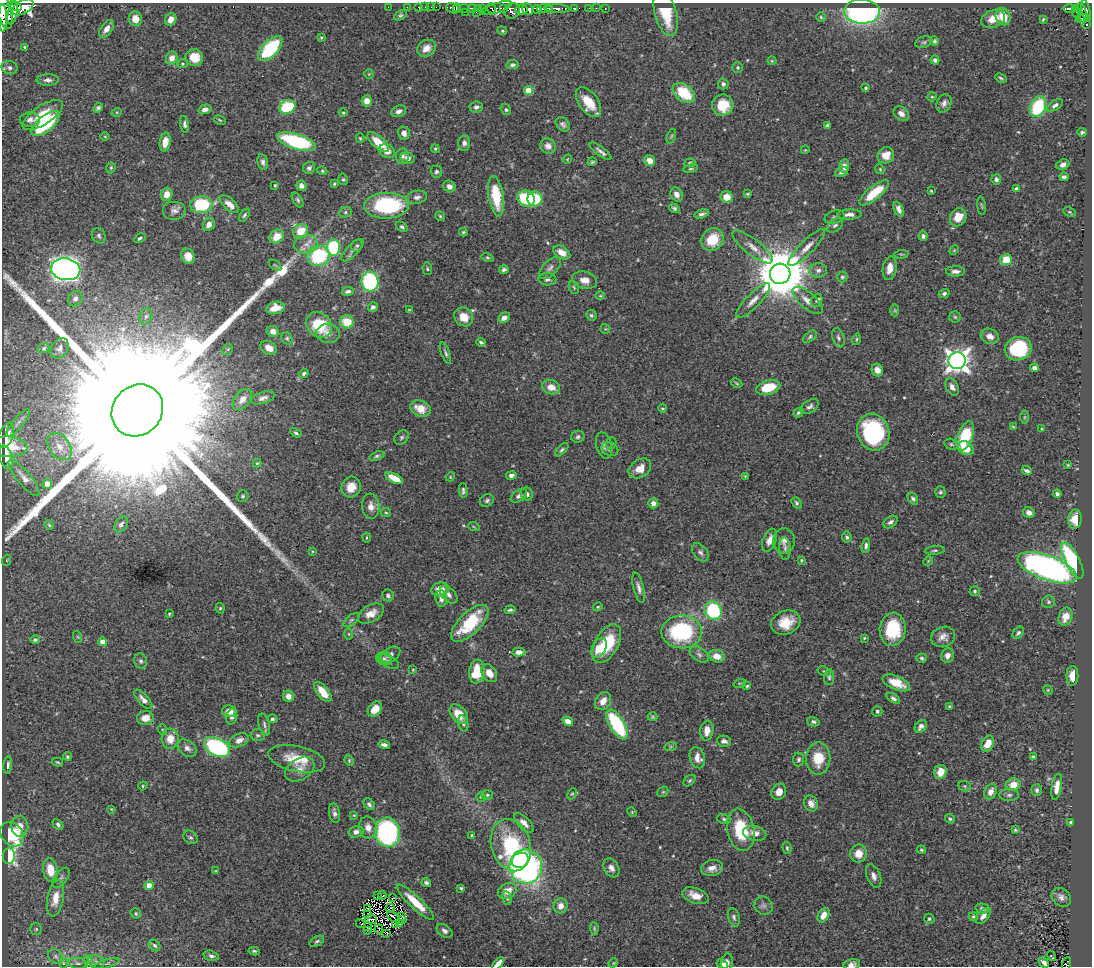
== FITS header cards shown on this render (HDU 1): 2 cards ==
NAXIS1  =                 1090
NAXIS2  =                  964

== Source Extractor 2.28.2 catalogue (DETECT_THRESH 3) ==
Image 1090 x 964 px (HDU 1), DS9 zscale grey, 1 PNG px = 1 image px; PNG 1094 x 968 px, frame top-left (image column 1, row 964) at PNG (2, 3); each listed source drawn as its Kron ellipse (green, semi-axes under 4 px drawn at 4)
Background 0.484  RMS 0.018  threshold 0.0528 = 3 sigma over >= 5 px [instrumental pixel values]
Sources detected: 523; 4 with non-positive FLUX_AUTO (blend fragments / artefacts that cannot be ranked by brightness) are neither listed nor drawn; of the other 519, the 500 brightest by FLUX_AUTO listed and drawn (19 fainter detections omitted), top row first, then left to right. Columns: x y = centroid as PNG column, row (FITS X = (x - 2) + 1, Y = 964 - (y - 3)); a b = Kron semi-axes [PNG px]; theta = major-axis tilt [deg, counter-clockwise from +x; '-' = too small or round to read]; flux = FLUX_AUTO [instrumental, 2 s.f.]
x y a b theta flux
15 6 7 3 -19 420
23 7 12 6 30 870
388 7 2 2 - 3.1
407 7 2 2 - 7.1
419 7 3 3 - 13
425 7 2 2 - 4.1
431 7 2 2 - 2.8
436 7 2 2 - 5
453 8 7 4 -19 250
457 8 4 3 - 200
464 8 6 3 9 49
472 8 4 4 - 75
478 8 3 2 - 8.6
482 8 3 3 - 15
491 8 5 3 - 120
496 8 16 4 19 61
549 8 4 2 - 140
574 8 4 3 - 44
589 8 2 2 - 3.6
596 8 2 2 - 4.3
605 8 3 2 - 7.2
1069 8 7 3 0 130
1075 8 3 3 - 69
504 9 3 3 - 92
522 9 6 5 - 530
528 9 6 5 - 360
544 9 7 3 5 350
558 9 12 4 -2 210
4 10 20 7 -76 1100
537 10 5 4 - 180
512 11 8 7 - 290
1086 11 11 4 -77 220
465 12 2 2 - 11
476 12 3 2 - 5.9
862 12 18 12 -1 270
13 13 11 4 77 420
666 13 23 11 -75 41
1077 13 5 3 - 55
1082 13 10 3 -79 98
400 15 7 4 29 2.2
1003 16 9 7 -67 20
821 17 5 4 - 1.6
3 18 14 3 -89 510
1082 18 7 4 19 99
135 19 7 6 - 12
171 19 7 5 60 11
993 19 12 8 21 15
1043 19 4 2 - 1.4
1087 24 3 2 - 7.2
106 29 10 5 54 7.4
502 31 5 4 - 1.6
321 37 3 2 - 1.1
934 41 4 4 - 2.4
924 42 9 5 17 2.7
25 47 3 3 - 1.5
426 48 10 8 35 9.6
270 49 15 7 47 89
194 57 9 8 - 16
172 58 7 5 62 9.4
935 60 4 4 - 3.4
772 61 4 3 - 1
182 64 5 4 - 1.6
512 65 6 4 8 3.3
738 67 5 5 - 2.1
10 68 8 6 -16 3.9
369 74 5 4 - 1.4
1001 78 6 3 -26 1.9
48 80 11 5 1 4.6
723 84 5 5 - 3.8
866 88 3 3 - 1.9
528 91 4 4 - 33
684 93 12 8 -35 46
932 97 5 4 - 1.2
367 101 5 5 - 9.9
588 102 17 9 -54 29
944 103 9 7 65 5.4
723 105 10 10 - 30
1055 105 9 4 34 3.9
287 107 8 6 23 77
476 107 7 5 7 4.6
1038 107 11 7 65 71
98 108 5 4 - 3
205 109 6 4 17 5.5
506 110 6 4 -59 2
399 111 8 5 23 5
117 112 5 3 - 1.1
343 112 4 3 - 1.2
901 114 8 6 -39 6.1
43 115 23 9 33 29
30 120 10 7 2 5.9
220 120 6 3 -28 1.5
46 124 17 8 40 94
184 124 8 4 -81 3
563 124 8 6 -47 4.2
827 126 4 4 - 2.3
1082 132 5 3 - 2.4
404 133 6 6 - 6.5
105 136 5 3 - 1.1
671 136 7 4 70 1.7
360 138 5 4 - 1.4
165 142 9 5 80 14
296 142 20 7 -17 130
378 142 13 6 -40 25
464 143 7 6 - 4.2
548 146 8 7 - 7
435 149 4 3 - 1.4
805 150 4 3 - 1.1
387 151 8 6 -34 11
600 151 13 4 -36 4.7
886 155 8 8 - 15
402 156 8 6 81 4
408 158 7 5 -14 6
567 159 5 4 - 1.2
650 161 6 5 - 12
263 162 8 5 -79 3.9
592 162 5 4 - 1.8
690 163 5 4 - 1.6
1063 164 6 5 - 5.4
844 166 7 5 88 6.5
111 168 6 4 71 1.7
309 168 6 6 - 3.3
691 169 7 4 9 1.8
880 169 5 4 - 1.7
322 171 5 4 - 1.5
436 172 6 5 - 2.6
841 172 7 4 24 3.5
1064 177 4 3 - 3
343 179 6 4 -75 1.8
996 179 5 5 - 3.9
334 184 4 3 - 1.5
275 185 3 3 - 1.6
301 186 5 5 - 4.7
449 186 6 5 - 6
1016 189 4 3 - 3.2
931 191 3 2 - 1.1
874 193 18 6 40 38
167 194 6 5 - 11
747 194 4 3 - 1.3
677 195 7 5 -59 6.7
496 196 20 7 -81 45
417 197 10 6 9 5
727 197 6 6 - 15
526 199 9 7 -33 61
535 199 7 7 - 47
298 200 8 4 -58 2.4
229 204 12 5 -42 9.5
201 205 11 8 3 82
387 206 22 13 1 120
982 206 9 3 -84 1.6
674 208 6 4 -29 2.5
899 209 8 4 -66 5.6
174 211 12 9 0 6.6
345 212 6 5 - 2.2
1070 212 6 4 -26 1.7
702 214 7 4 16 3.6
850 214 12 5 2 7
245 215 7 4 54 2.3
440 216 5 5 - 1.7
835 217 10 6 17 3.1
958 217 9 8 - 19
209 224 6 5 - 7.5
835 225 9 6 38 3.6
402 227 6 4 -37 2.8
300 231 8 6 44 24
463 232 4 3 - 1.6
99 236 8 6 -65 3.3
923 236 5 4 - 3.3
277 237 8 6 41 17
140 238 6 4 30 2
712 240 12 10 51 31
306 244 12 9 6 9.9
357 246 6 5 - 2.3
753 247 25 8 -38 12
807 247 25 7 45 12
334 248 8 6 -86 100
352 250 15 5 46 5.3
954 250 5 3 - 1.2
562 252 9 6 -31 13
901 254 7 3 5 1.2
188 256 8 6 -66 10
319 256 11 10 - 91
487 257 6 4 -18 1.8
1006 260 6 5 - 25
275 265 7 3 -36 1.2
550 268 14 7 46 5.6
890 268 12 7 82 11
66 269 15 11 -9 710
427 269 6 4 -87 1.9
504 270 5 4 - 3.5
818 270 9 7 4 5.2
955 271 9 5 1 5.6
780 274 10 10 - 8000
842 277 5 5 - 2.2
547 279 9 6 -5 3.6
585 280 13 8 -14 11
370 282 10 8 -84 150
574 287 7 5 -67 1.7
348 291 6 4 8 3.2
944 293 5 4 - 2.6
600 296 5 3 - 1.1
75 299 8 6 57 4.3
753 301 23 7 46 11
808 301 19 7 -41 12
816 301 7 5 57 2.6
373 307 5 4 - 3.3
275 308 9 6 12 16
409 310 4 2 - 0.97
895 310 6 4 89 1.7
591 315 5 5 - 2.1
146 316 8 6 72 3.7
464 317 10 8 -43 19
955 317 5 5 - 1.8
504 318 6 5 - 6.5
347 322 7 6 - 29
319 325 14 11 -46 48
605 329 5 4 - 1.4
273 331 6 5 - 7.9
328 333 12 9 -6 7.8
990 336 9 7 -28 8
810 337 8 4 40 2.3
287 338 6 5 - 2
838 338 10 6 -72 3.8
856 339 6 3 72 1.5
481 342 5 4 - 2.6
44 348 6 5 - 1.9
60 348 11 8 57 5.2
269 348 9 6 -28 10
228 349 6 4 45 1.7
1018 349 13 11 18 94
446 353 11 4 -70 2.8
957 361 8 8 - 1000
1034 368 4 4 - 5.1
877 370 6 5 - 7.9
304 373 5 4 - 2.5
736 383 6 3 -28 1.5
551 387 9 7 -17 14
952 387 9 6 -64 6.3
768 388 12 7 15 34
263 398 12 5 17 5.5
242 399 12 7 50 9.3
810 407 10 6 36 4
420 408 11 7 -24 16
663 408 4 3 - 1.5
137 410 27 24 48 240000
798 413 5 4 - 2.2
1025 417 6 4 89 1.7
18 423 17 5 51 6.4
1013 427 4 3 - 1.3
1041 429 4 2 - 1.1
873 432 19 16 -70 130
296 433 6 4 -32 2.3
6 435 12 7 70 10
965 436 15 8 70 57
402 437 8 6 47 3
578 437 6 6 - 2.9
611 443 6 5 - 2
951 444 7 5 -17 2.3
604 445 13 7 -75 5.4
8 447 19 10 -4 43
60 447 15 10 -53 14
966 448 8 6 -29 19
610 449 8 6 -25 3.4
562 450 8 4 46 2.8
377 456 8 4 17 2.2
6 458 12 6 -74 9.4
257 463 4 4 - 1.5
1068 465 4 3 - 1.3
640 468 12 9 33 14
1027 471 5 3 - 3.2
511 475 5 4 - 4.6
745 476 3 3 - 1.2
450 477 5 4 - 1.1
24 478 22 7 -51 8.4
394 478 10 4 -28 21
47 484 4 4 - 23
351 487 10 9 - 17
463 491 7 4 -87 2.6
940 492 6 5 - 2
527 494 7 6 - 3.6
1057 494 4 4 - 2.8
243 496 6 5 - 2.9
519 496 9 5 34 4.5
913 499 6 4 -55 2.7
487 501 7 6 - 2.9
653 503 5 5 - 6
797 503 6 4 -52 2.3
371 506 13 8 -83 10
386 513 5 4 - 1.5
1029 513 6 5 - 5.8
1075 519 9 7 83 15
890 522 8 5 37 4
121 524 9 5 60 4.6
49 525 5 4 - 1.4
474 527 6 3 -20 1.1
847 537 5 5 - 2.6
366 538 5 2 - 1.4
769 540 12 6 70 9.6
784 541 12 10 88 7.4
866 546 7 4 84 3.2
785 548 11 6 -86 3.9
935 550 10 4 5 2.7
312 551 3 3 - 1.3
700 552 10 6 -52 4.1
7 560 5 3 - 1.1
801 560 4 3 - 1.2
928 561 5 4 - 1.3
1072 561 20 7 -63 130
1047 568 31 12 -20 570
639 588 15 5 -76 5.8
440 589 8 7 - 18
975 591 5 5 - 2.2
388 595 6 5 - 3.1
449 595 10 6 -47 5.3
441 599 8 6 -84 5.9
1048 602 6 6 - 2.6
598 607 5 3 - 1.2
220 608 5 4 - 1.7
510 610 5 3 - 2.4
713 611 9 8 - 98
169 614 3 3 - 1.2
371 614 14 8 29 12
1066 617 9 6 69 12
351 620 9 5 38 3.3
470 623 24 11 44 59
786 623 15 11 21 28
893 629 16 13 83 59
682 632 20 16 1 120
1018 633 7 4 50 2.9
349 634 5 4 - 1.3
78 637 6 4 -71 1.6
943 637 12 10 17 8.9
864 638 4 4 - 1.2
35 640 4 4 - 2.3
103 642 4 4 - 16
607 644 21 11 61 53
599 648 11 6 60 16
519 652 6 4 3 6.8
699 654 10 6 -33 4.4
390 655 11 7 32 6.5
717 656 8 6 -13 12
948 656 7 6 - 6.3
922 658 5 4 - 2.1
384 659 8 6 -8 4.1
141 661 7 6 - 3
389 662 11 5 -28 4.5
413 670 4 3 - 1.1
477 671 12 7 82 39
824 671 7 4 -17 2
489 673 10 7 -56 13
1072 676 10 6 89 12
829 677 8 5 84 2.5
740 683 6 4 18 1.5
896 683 15 6 -23 20
747 686 4 4 - 1.7
1048 690 5 4 - 1.2
323 692 12 5 -51 21
288 696 6 5 - 8.2
893 698 7 4 -34 3.2
143 699 12 5 -48 6.3
603 701 10 7 53 11
950 706 4 3 - 2.6
375 709 8 6 49 17
229 711 7 6 - 10
877 711 5 5 - 2.2
459 714 11 7 -52 21
232 717 8 5 75 4.5
653 717 5 3 - 1.5
145 718 8 7 - 11
272 719 5 4 - 2.6
568 721 6 4 -32 7.6
813 722 6 4 -13 2.7
463 723 8 5 -73 2.8
264 724 11 5 -74 3.8
617 724 17 7 -58 110
921 726 7 5 48 5.2
163 730 5 3 - 1.3
707 731 10 6 83 12
258 735 7 6 - 2.6
170 739 10 8 86 15
239 740 10 6 26 8
724 741 7 5 -11 4.7
988 744 8 6 62 15
384 745 6 4 -13 4.6
671 746 6 4 19 1.7
217 747 14 8 -28 170
187 748 10 7 -37 6.5
67 756 4 4 - 2
1033 756 4 3 - 1.7
697 758 11 7 -73 9.8
818 758 16 12 -90 31
297 759 29 12 -12 33
799 759 7 5 86 2.6
349 760 5 3 - 1.5
57 762 6 4 -16 1.6
8 765 8 4 83 3.6
300 769 16 10 32 12
940 772 7 6 - 17
690 781 7 4 40 2
1013 785 7 6 - 17
143 786 5 4 - 1.4
965 786 6 5 - 2
1057 787 13 5 81 10
1037 790 6 5 - 3.3
663 792 6 5 - 1.7
779 792 8 7 - 9.9
990 792 8 6 65 7.6
572 794 6 4 65 1.5
487 795 6 5 - 2
1009 795 10 6 1 3.9
481 797 5 4 - 1.5
369 804 6 5 - 3.2
811 804 8 6 -65 8.5
111 809 3 3 - 1
632 812 5 4 - 1.1
334 813 10 5 -81 4.5
354 815 4 4 - 1.1
724 819 7 5 -11 2.3
950 819 5 4 - 2.3
1070 822 3 3 - 1.8
524 823 12 6 -45 8.3
58 824 6 4 -43 2.8
20 826 10 8 -85 12
368 827 11 8 -76 8.9
741 830 21 13 -78 53
1015 830 3 3 - 1.4
356 832 7 5 16 5.4
387 832 15 12 -82 240
755 833 12 7 -12 8.8
12 834 13 10 -51 72
472 835 4 3 - 1.5
190 837 8 6 -40 3.1
511 845 27 19 -73 140
787 848 6 4 -76 1.9
921 850 4 4 - 1.8
859 853 9 8 - 15
9 856 8 6 88 150
520 860 8 7 - 110
526 867 17 16 - 370
611 868 10 7 -57 6.3
712 868 11 8 11 8
50 870 12 7 -81 21
216 871 4 3 - 1.1
874 876 12 7 -69 7
61 878 11 6 52 3.8
426 883 5 4 - 3
149 885 4 4 - 13
461 888 4 3 - 1.8
507 891 10 7 26 15
377 895 3 2 - 2.7
382 895 4 2 - 2.6
695 896 14 7 -20 15
1061 897 11 8 -44 6.4
55 898 18 8 79 18
393 898 3 2 - 1.3
507 898 7 4 -75 2.6
415 902 24 6 -43 29
763 905 9 8 - 4.5
561 906 7 7 - 9
367 908 3 2 - 2.1
390 908 4 2 - 1.7
982 909 7 4 -13 3.7
136 914 5 5 - 1.9
368 914 3 3 - 2
823 915 8 5 61 10
393 916 6 2 -40 1.5
401 916 3 2 - 0.99
983 916 9 5 46 6.4
734 917 9 5 -74 3.4
973 917 4 4 - 1.8
371 919 6 2 -8 1
929 919 5 5 - 2.2
402 920 3 3 - 1.4
360 923 4 2 - 1.4
399 924 3 2 - 1.6
395 925 3 2 - 1
368 927 3 2 - 1
594 928 6 4 -83 1.6
36 929 6 5 - 2
379 929 4 2 - 1.7
368 930 3 2 - 1.5
445 931 9 5 -35 4.2
387 933 3 2 - 1.4
317 941 8 4 30 2.4
155 945 6 5 - 2.6
254 951 5 3 - 1.9
56 956 8 6 -41 3.4
211 956 8 5 -17 3.1
1051 956 5 3 - 6.6
96 962 8 6 -21 4.1
727 962 8 6 77 5.9
63 963 6 4 -90 1.8
78 963 10 5 -8 3.7
88 963 8 4 -81 2
107 963 13 2 17 1.7
498 963 7 4 46 6.7
613 963 5 4 - 1.1
1044 963 6 3 -48 3.8
722 964 6 5 - 3.6
852 964 8 5 11 4.6
1067 964 7 4 70 31
At the frame edge (FLAGS 8, measured only in part): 5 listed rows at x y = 4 10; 3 18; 498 963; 852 964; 1067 964
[19 fainter detections neither listed nor drawn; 4 non-positive-flux detections neither listed nor drawn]